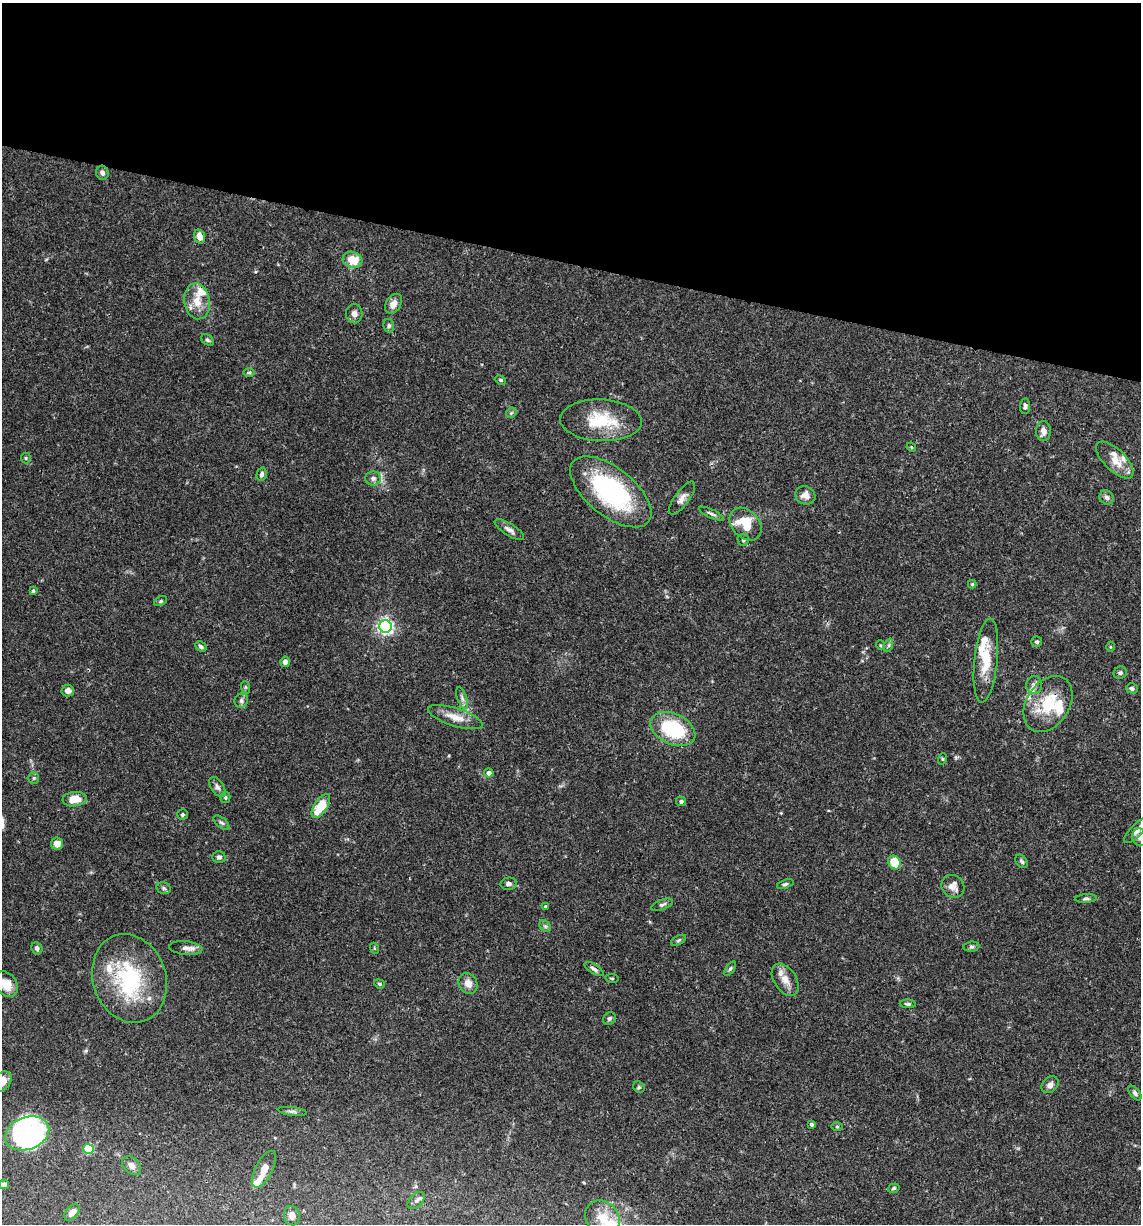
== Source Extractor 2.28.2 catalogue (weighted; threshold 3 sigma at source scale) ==
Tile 2 of 4 x 4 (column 2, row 1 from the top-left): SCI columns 1378-2516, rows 3668-4889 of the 4913 x 4894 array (HDU 1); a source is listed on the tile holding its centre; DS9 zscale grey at full resolution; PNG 1143 x 1226 px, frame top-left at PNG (2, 3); each listed source drawn as its Kron ellipse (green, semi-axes under 4 px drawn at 4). Shown black and unused: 21% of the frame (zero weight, under 3 of 4 exposures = <1% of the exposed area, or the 3 px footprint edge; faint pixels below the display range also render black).
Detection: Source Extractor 2.28.2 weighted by HDU 2 'WHT'; one run over the whole footprint, this tile lists its part. Background 0.062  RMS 0.003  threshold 0.0136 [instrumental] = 3 sigma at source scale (4.5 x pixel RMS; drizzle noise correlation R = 1.50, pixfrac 1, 0.05/0.05 arcsec/px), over >= 5 px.
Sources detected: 120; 2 inside a brighter object's white glare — neither listed nor drawn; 14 inside a brighter listed object's ellipse — not listed separately; the other 104 listed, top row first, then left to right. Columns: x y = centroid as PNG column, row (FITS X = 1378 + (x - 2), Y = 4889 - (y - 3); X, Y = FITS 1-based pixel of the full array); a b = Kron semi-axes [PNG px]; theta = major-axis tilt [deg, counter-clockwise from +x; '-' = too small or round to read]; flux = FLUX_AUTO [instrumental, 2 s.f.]
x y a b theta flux
102 173 7 6 - 1.1
200 237 7 5 -70 2.3
353 260 10 8 -17 5.6
197 301 18 12 -81 4.8
393 304 11 7 54 2.2
354 314 9 8 - 1.5
389 326 7 5 -77 0.7
207 340 7 5 -39 0.56
249 372 6 4 1 0.42
501 380 5 3 - 0.4
1025 406 8 5 84 0.88
511 413 6 4 45 0.45
601 420 41 21 -2 13
1043 431 10 7 89 1.8
911 447 5 4 - 0.31
26 458 5 5 - 0.41
1115 460 24 10 -45 4.2
262 474 7 5 76 0.82
373 478 8 7 - 1.1
611 492 48 24 -39 43
805 495 10 9 - 2
1107 497 7 6 - 0.95
682 498 20 7 54 1.9
711 514 13 4 -25 0.81
745 524 18 13 -47 9.1
509 530 17 6 -32 1.4
743 540 6 6 - 0.69
972 584 4 4 - 0.37
33 591 4 3 - 0.62
160 601 7 4 28 0.5
385 626 6 6 - 87
1037 642 5 5 - 0.69
880 645 5 3 - 0.3
889 645 7 4 71 0.59
201 647 6 4 -27 0.74
1110 647 5 3 - 0.3
986 661 42 11 84 8.4
285 662 5 4 - 1.5
1120 673 7 6 - 0.75
1034 685 9 8 - 1.2
245 687 6 4 -71 0.41
1132 688 6 5 - 0.78
68 691 6 6 - 1.7
462 698 11 5 -70 0.94
241 701 7 6 - 0.87
1048 704 30 21 57 12
455 717 28 9 -17 4.1
673 729 24 15 -25 19
942 759 6 3 72 0.3
489 773 4 4 - 1.3
34 778 5 5 - 0.45
217 787 11 6 -56 1.1
225 797 5 5 - 0.5
75 799 12 7 5 4.5
681 801 5 5 - 0.6
321 806 14 6 57 8.7
182 815 5 5 - 0.46
221 823 9 5 -40 0.76
1138 830 18 6 44 2.1
1140 837 9 7 -75 1.2
57 844 6 6 - 2.1
219 857 6 6 - 0.72
1022 861 7 5 -55 0.69
895 862 7 6 - 6.5
509 884 8 6 13 0.92
785 884 8 4 18 0.61
953 886 12 10 -45 2.2
164 888 7 5 -22 0.64
1086 899 11 3 3 0.66
662 905 11 5 20 0.83
545 906 3 3 - 0.38
545 926 6 5 - 0.64
679 940 8 4 27 0.5
971 947 8 5 5 0.55
37 948 6 5 - 0.86
186 948 17 6 -6 1.7
374 948 5 3 - 0.29
594 969 11 4 -32 0.88
730 969 8 4 54 0.51
129 978 45 36 -71 26
612 978 7 3 -8 0.34
785 980 18 11 -57 3.3
468 983 11 9 -59 2.2
6 984 14 10 -51 4
379 984 5 4 - 0.42
908 1004 8 4 -4 0.57
609 1018 7 5 45 0.64
2 1081 11 8 50 3.8
1050 1085 9 7 43 1.4
639 1087 6 5 - 0.5
1135 1093 8 5 -51 0.77
292 1111 14 4 -7 0.83
811 1124 3 3 - 0.5
837 1127 6 4 -1 0.36
27 1133 23 16 20 48
88 1149 5 5 - 15
132 1166 11 7 -46 1.5
264 1169 20 8 64 3
4 1184 5 5 - 0.99
894 1188 6 4 18 0.52
416 1201 10 6 44 1.1
72 1212 10 5 49 1.9
292 1216 10 8 -79 2.1
602 1218 19 16 -46 6.1
Overlapping masked pixels (flux is a lower limit): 2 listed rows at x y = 1048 704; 594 969
Isophote crosses this tile's border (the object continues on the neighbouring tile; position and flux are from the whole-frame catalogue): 4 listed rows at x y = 1138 830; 1140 837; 6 984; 2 1081